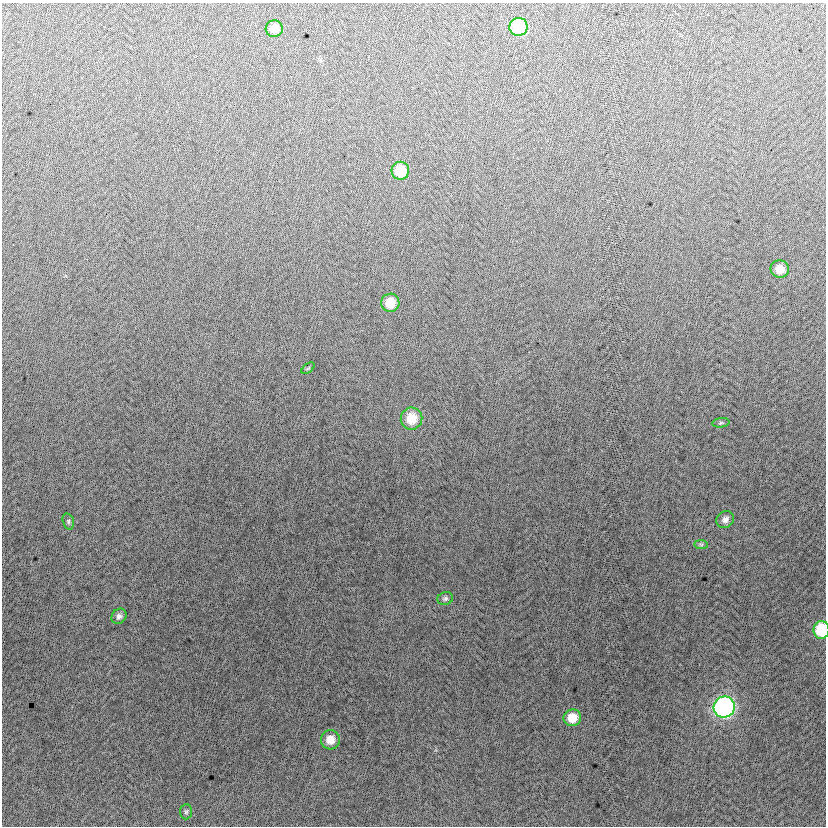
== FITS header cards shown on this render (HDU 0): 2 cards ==
NAXIS1  =                  824
NAXIS2  =                  824

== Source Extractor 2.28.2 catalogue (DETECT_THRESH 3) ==
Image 824 x 824 px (HDU 0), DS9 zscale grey, 1 PNG px = 1 image px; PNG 828 x 828 px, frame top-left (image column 1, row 824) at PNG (2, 3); each listed source drawn as its Kron ellipse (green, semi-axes under 4 px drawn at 4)
Background -5.37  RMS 13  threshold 37.8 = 3 sigma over >= 5 px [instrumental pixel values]
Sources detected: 18; all 18 listed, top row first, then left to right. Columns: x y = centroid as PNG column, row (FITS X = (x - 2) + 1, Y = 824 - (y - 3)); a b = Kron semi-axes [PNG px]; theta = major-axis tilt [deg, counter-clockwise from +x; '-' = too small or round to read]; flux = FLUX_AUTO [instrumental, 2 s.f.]
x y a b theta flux
518 27 9 9 - 49000
274 29 8 8 - 10000
400 171 9 9 - 22000
780 269 9 8 - 11000
390 303 9 9 - 16000
308 368 7 4 37 890
411 419 11 10 - 21000
721 423 8 4 8 1600
725 519 9 8 - 4400
68 521 8 5 -74 1800
701 545 7 4 -1 1500
445 598 8 6 17 2100
119 616 8 7 - 3200
821 630 9 8 - 41000
724 707 10 10 - 230000
572 718 8 8 - 16000
330 740 10 9 - 11000
186 812 8 6 87 1900
At the frame edge (FLAGS 8, measured only in part): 1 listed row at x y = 821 630